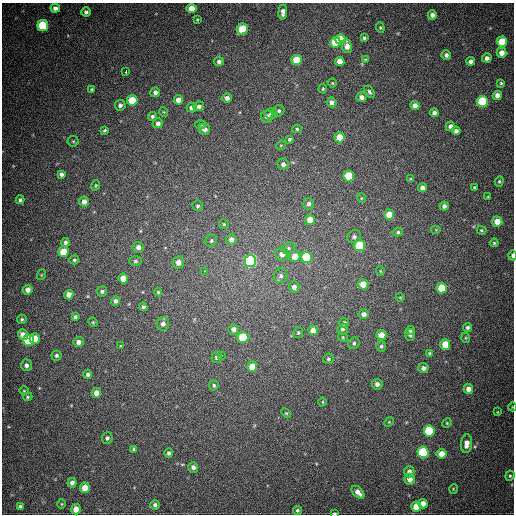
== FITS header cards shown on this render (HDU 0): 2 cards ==
NAXIS1  =                  512
NAXIS2  =                  512

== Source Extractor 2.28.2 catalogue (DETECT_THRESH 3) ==
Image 512 x 512 px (HDU 0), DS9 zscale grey, 1 PNG px = 1 image px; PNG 516 x 516 px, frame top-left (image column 1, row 512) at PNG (2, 3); each listed source drawn as its Kron ellipse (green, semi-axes under 4 px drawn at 4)
Background 671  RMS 19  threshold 57.6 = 3 sigma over >= 5 px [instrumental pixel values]
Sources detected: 180; all 180 listed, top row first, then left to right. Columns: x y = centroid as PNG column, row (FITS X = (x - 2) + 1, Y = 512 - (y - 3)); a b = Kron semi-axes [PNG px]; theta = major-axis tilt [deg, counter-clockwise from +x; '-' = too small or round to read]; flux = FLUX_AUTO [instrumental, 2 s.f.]
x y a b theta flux
55 8 4 4 - 5400
192 9 5 5 - 16000
86 12 4 4 - 3600
283 12 7 4 86 6200
432 15 5 4 - 4900
197 20 4 3 - 1200
43 25 5 5 - 76000
380 28 5 4 - 1700
242 29 5 5 - 52000
364 38 3 3 - 2300
340 39 5 5 - 42000
335 42 5 5 - 34000
502 42 5 5 - 40000
347 46 7 5 -79 11000
502 53 5 5 - 11000
446 55 5 4 - 4300
487 58 5 4 - 5400
365 59 4 3 - 1200
297 60 5 5 - 32000
219 61 5 4 - 3400
340 61 4 4 - 11000
471 61 4 4 - 4600
126 71 4 2 - 5100
332 83 4 4 - 1100
501 83 4 4 - 1700
91 89 4 3 - 1400
323 89 5 3 - 1400
155 92 5 5 - 5100
369 92 7 4 -58 2700
497 95 4 4 - 7700
361 97 5 5 - 6300
227 98 5 4 - 5400
132 100 5 5 - 34000
179 100 5 4 - 11000
332 102 5 5 - 5400
482 102 5 5 - 110000
120 105 5 5 - 3700
199 106 5 5 - 4200
415 106 4 4 - 8400
192 108 5 5 - 5200
279 111 6 5 - 2600
164 112 5 3 - 1100
434 113 4 4 - 5200
271 114 6 5 - 2900
152 116 5 4 - 2700
267 116 6 6 - 6100
158 123 5 5 - 4300
200 125 5 4 - 1700
450 126 5 4 - 5000
204 129 6 5 - 7200
297 129 5 4 - 1800
105 130 4 3 - 1800
456 131 4 4 - 5100
340 137 5 5 - 19000
290 139 4 4 - 2200
73 141 5 5 - 1700
281 145 5 4 - 1500
283 164 5 5 - 4600
61 174 4 4 - 3700
349 176 5 5 - 54000
411 179 4 3 - 1600
499 181 5 4 - 1900
96 185 5 3 - 1400
474 187 3 3 - 1600
422 188 4 4 - 6000
488 197 4 3 - 1100
361 198 5 3 - 1200
20 200 4 4 - 2600
84 202 5 5 - 6500
309 204 6 5 - 3700
198 206 5 5 - 2400
444 206 4 4 - 3900
389 215 5 5 - 23000
310 220 5 5 - 19000
497 221 5 5 - 17000
224 224 5 4 - 1800
436 230 5 3 - 1100
481 230 5 4 - 1500
398 232 5 4 - 2100
354 237 7 6 - 3600
231 239 5 5 - 5700
211 241 6 5 - 2600
65 242 4 4 - 3100
494 243 4 4 - 1600
360 246 5 5 - 68000
138 247 5 5 - 5300
288 248 7 5 23 2700
63 252 5 5 - 26000
282 254 6 6 - 8300
512 255 5 3 - 3700
295 256 6 5 - 14000
307 257 5 5 - 78000
74 260 5 4 - 1900
135 261 6 5 - 2400
250 261 6 6 - 210000
178 262 6 6 - 8500
204 271 3 2 - 7700
380 271 5 3 - 1000
41 275 5 3 - 1100
281 276 7 6 - 4500
123 278 5 5 - 16000
363 284 5 5 - 17000
294 287 6 5 - 5600
442 288 5 5 - 34000
28 290 5 5 - 7600
102 291 5 5 - 2600
158 292 4 4 - 1700
69 295 5 4 - 9500
400 297 4 3 - 960
115 301 5 4 - 3700
143 307 4 4 - 3000
364 314 5 4 - 5300
75 317 4 3 - 2500
22 319 5 4 - 2000
93 322 5 4 - 1500
344 323 5 5 - 3400
163 324 6 6 - 5300
467 327 4 4 - 2900
234 329 5 5 - 6300
342 329 5 5 - 3800
313 330 5 5 - 13000
410 330 4 4 - 2300
298 333 5 4 - 1800
23 335 5 5 - 9900
381 335 5 5 - 17000
410 335 6 5 - 3200
243 337 5 5 - 66000
343 337 5 4 - 1600
466 338 5 3 - 1200
35 339 5 5 - 25000
28 340 5 5 - 85000
78 342 5 5 - 5200
354 343 6 5 - 2800
445 344 5 5 - 27000
121 346 3 3 - 36000
381 346 5 5 - 2400
429 353 4 3 - 1200
56 355 5 5 - 2700
221 355 3 2 - 3800
217 357 6 5 - 3500
328 359 5 5 - 2300
26 365 6 5 - 4700
252 367 5 5 - 15000
423 368 5 5 - 4200
88 374 4 4 - 2800
377 384 5 5 - 5400
214 385 5 4 - 2100
468 389 5 4 - 8300
24 391 5 3 - 1200
96 393 5 4 - 10000
28 397 5 4 - 1500
323 402 4 3 - 1100
512 407 4 3 - 860
497 412 4 2 - 860
286 413 5 3 - 1400
389 422 5 4 - 1400
447 423 5 4 - 1400
429 431 5 5 - 79000
107 438 6 5 - 3000
467 444 9 5 82 9400
133 449 3 3 - 1600
423 452 5 5 - 120000
169 453 4 4 - 3400
442 454 5 5 - 15000
193 467 5 5 - 4800
409 472 5 5 - 6300
510 476 5 4 - 1900
410 479 5 5 - 9100
72 483 5 4 - 5000
85 488 5 5 - 18000
453 489 5 3 - 980
358 492 8 4 -46 8200
62 504 5 3 - 1100
423 504 5 4 - 10000
155 505 4 4 - 3600
20 507 4 3 - 3000
416 507 5 5 - 20000
76 509 5 4 - 12000
297 510 4 4 - 2100
334 513 3 2 - 1600
At the frame edge (FLAGS 8, measured only in part): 3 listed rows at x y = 512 255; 512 407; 334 513